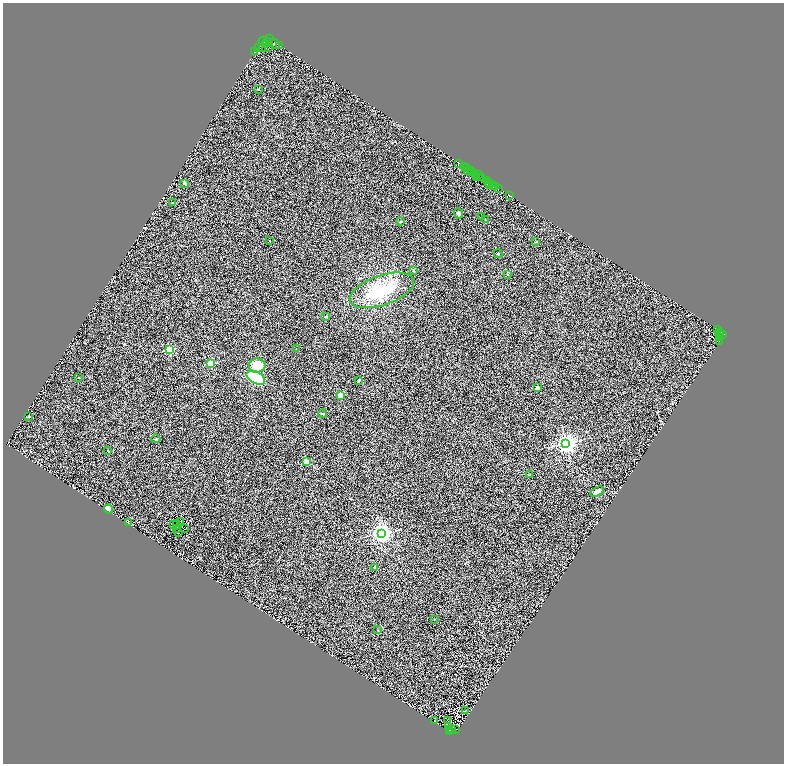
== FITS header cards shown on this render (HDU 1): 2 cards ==
NAXIS1  =                 1563
NAXIS2  =                 1523

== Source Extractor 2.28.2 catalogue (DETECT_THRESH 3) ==
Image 1563 x 1523 px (HDU 1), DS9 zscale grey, zoomed out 1/2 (1 PNG px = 2 x 2 image px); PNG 786 x 766 px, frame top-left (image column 2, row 1522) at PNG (3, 3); each listed source drawn as its Kron ellipse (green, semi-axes under 4 px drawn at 4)
Background 0.693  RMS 0.5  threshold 1.51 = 3 sigma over >= 5 px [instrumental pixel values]
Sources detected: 115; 30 cannot appear on this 1/2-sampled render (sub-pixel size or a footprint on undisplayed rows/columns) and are neither listed nor drawn; the other 85 listed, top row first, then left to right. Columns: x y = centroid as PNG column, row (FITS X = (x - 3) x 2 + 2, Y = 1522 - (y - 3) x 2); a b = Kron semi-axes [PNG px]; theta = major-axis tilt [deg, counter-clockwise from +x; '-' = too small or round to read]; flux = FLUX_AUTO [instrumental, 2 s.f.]
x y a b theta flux
269 39 2 1 - 310
263 41 4 2 - 2800
268 42 4 2 - 820
275 44 6 2 -45 1200
266 45 2 2 - 620
280 46 3 1 - 440
258 47 4 1 - 470
263 48 2 2 - 500
268 48 3 1 - 170
254 52 2 2 - 48
258 90 2 2 - 100
458 164 2 1 - 13
464 166 2 1 - 570
467 168 2 2 - 73
467 170 2 1 - 23
471 170 2 1 - 400
472 172 3 2 - 920
475 173 2 1 - 63
475 175 2 1 - 150
478 175 3 2 - 86
476 177 3 2 - 580
482 178 3 2 - 880
486 181 3 2 - 2800
489 182 2 1 - 760
185 183 3 3 - 150
489 184 2 1 - 390
494 185 2 1 - 630
496 187 2 1 - 400
498 188 3 2 - 900
510 195 3 1 - 81
172 202 3 2 - 46
459 213 5 3 - 140
481 217 2 2 - 28
486 220 2 1 - 38
401 221 3 2 - 89
270 240 2 2 - 71
536 242 3 3 - 69
498 254 4 3 - 70
413 271 2 2 - 300
508 275 3 3 - 78
382 290 33 15 19 4700
326 316 3 2 - 55
717 330 2 2 - 900
719 333 2 1 - 290
721 333 3 1 - 74
723 334 3 2 - 360
720 337 4 1 - 300
719 341 2 2 - 100
296 349 3 2 - 33
170 350 3 3 - 7100
211 363 3 3 - 3200
257 366 8 7 - 1900
79 378 2 2 - 140
256 378 10 6 -28 3900
359 381 4 3 - 86
537 388 2 2 - 860
340 395 2 2 - 1600
323 414 4 3 - 80
28 416 2 2 - 63
156 439 5 3 - 85
566 443 4 4 - 61000
108 451 3 2 - 44
306 461 2 2 - 1200
530 475 2 2 - 230
597 491 7 4 30 520
109 509 4 4 - 420
128 522 2 1 - 140
181 522 3 2 - 24
173 524 3 1 - 21
176 524 2 1 - 14
176 528 2 2 - 79
185 529 2 1 - 23
179 532 3 2 - 32
382 533 4 4 - 62000
375 567 2 2 - 220
434 619 2 1 - 26
378 630 3 2 - 39
465 711 3 1 - 37
447 720 2 1 - 24
434 721 2 1 - 30
448 726 3 1 - 31
449 729 2 1 - 43
451 729 3 1 - 31
456 729 3 2 - 290
449 731 2 1 - 360
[30 sub-pixel or undisplayed-footprint detections neither listed nor drawn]